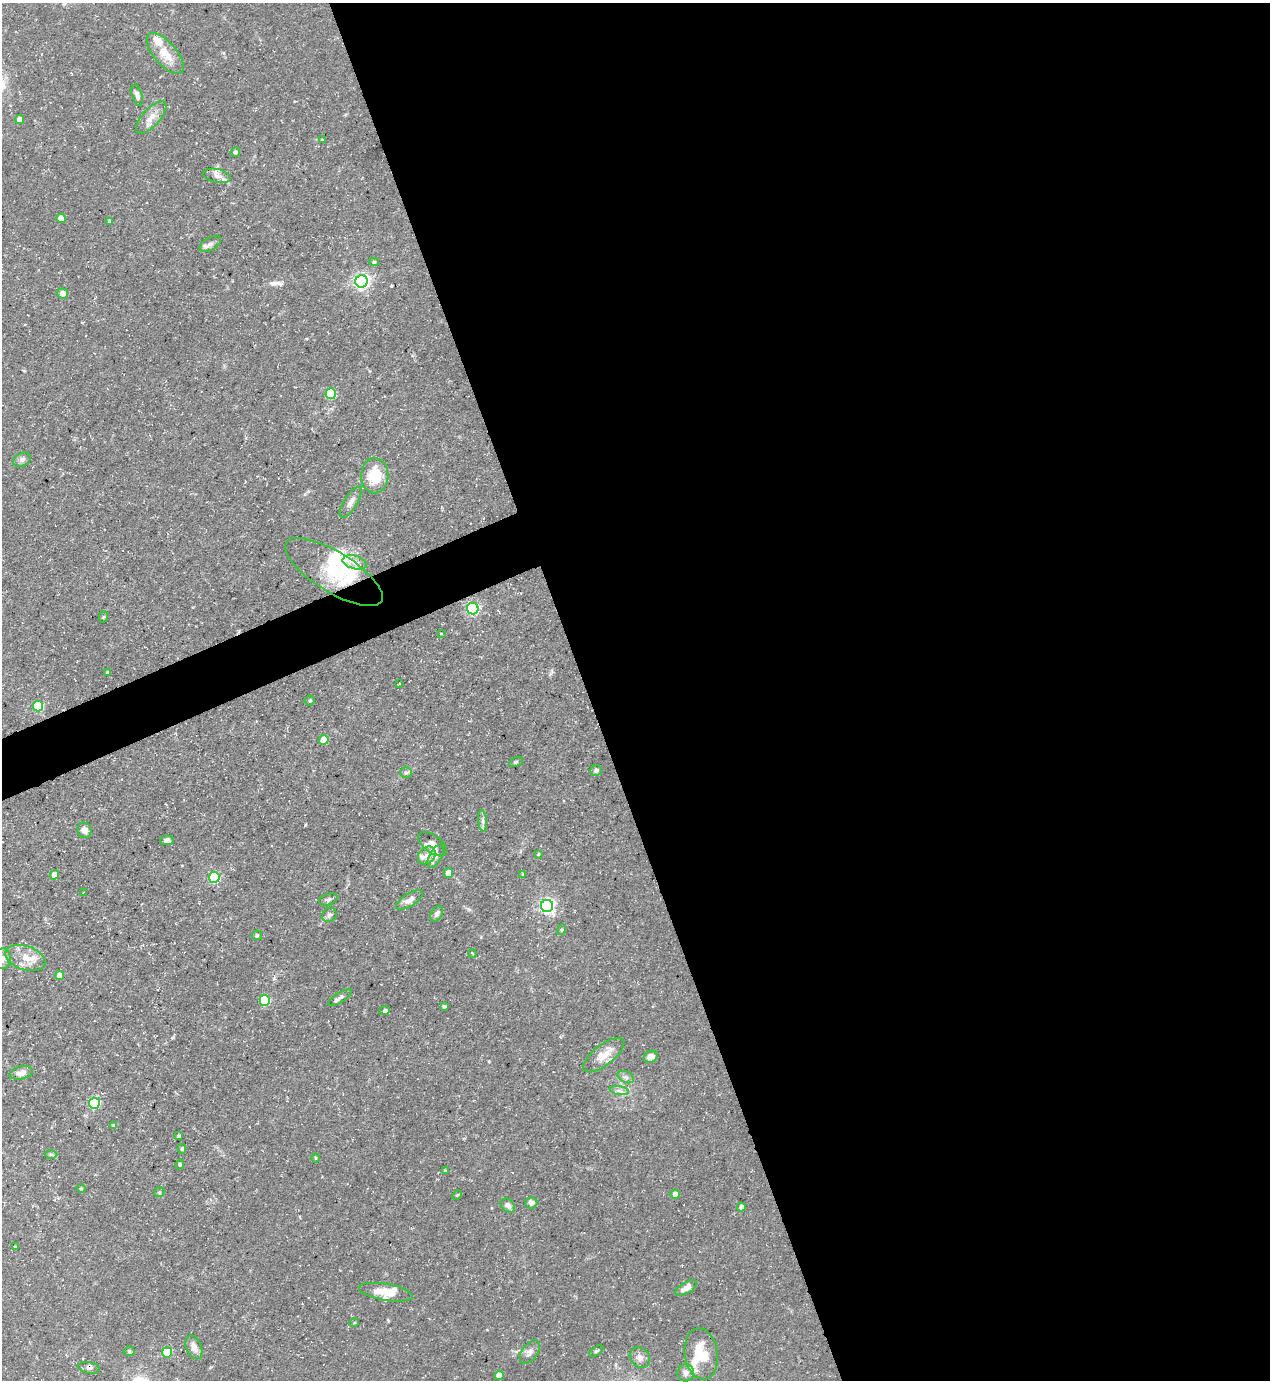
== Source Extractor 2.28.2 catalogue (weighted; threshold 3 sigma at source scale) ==
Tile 8 of 4 x 4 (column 4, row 2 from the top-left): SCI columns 4084-5351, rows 2759-4136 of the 5499 x 5515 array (HDU 1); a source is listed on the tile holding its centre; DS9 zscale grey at full resolution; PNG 1272 x 1382 px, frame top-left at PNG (2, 3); each listed source drawn as its Kron ellipse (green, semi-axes under 4 px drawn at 4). Shown black and unused: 56% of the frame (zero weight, under 3 of 5 exposures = <1% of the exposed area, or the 3 px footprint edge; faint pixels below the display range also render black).
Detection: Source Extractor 2.28.2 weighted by HDU 2 'WHT'; one run over the whole footprint, this tile lists its part. Background 0.0593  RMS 0.004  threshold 0.0181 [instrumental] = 3 sigma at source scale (4.5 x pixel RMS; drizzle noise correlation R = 1.50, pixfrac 1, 0.05/0.05 arcsec/px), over >= 5 px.
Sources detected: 102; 2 inside a brighter object's white glare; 1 cosmic-ray / hot-pixel residue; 1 long thin detection or spike segment (spike, bleed or trail) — neither listed nor drawn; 7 inside a brighter listed object's ellipse — not listed separately; the other 91 listed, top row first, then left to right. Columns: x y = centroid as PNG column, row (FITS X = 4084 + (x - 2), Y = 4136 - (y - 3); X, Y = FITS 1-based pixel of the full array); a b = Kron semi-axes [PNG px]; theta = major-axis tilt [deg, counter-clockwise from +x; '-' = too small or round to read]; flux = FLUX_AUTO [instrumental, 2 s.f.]
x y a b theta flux
165 53 25 11 -49 7.7
137 95 11 5 -73 1.8
151 117 20 9 48 4
20 119 4 4 - 3.7
322 140 4 4 - 0.54
235 152 5 4 - 0.98
217 176 14 6 -11 2.5
61 218 4 4 - 5.2
110 221 4 4 - 1.2
210 244 12 6 29 1.7
374 262 5 4 - 0.7
362 281 6 6 - 120
63 293 5 5 - 3
331 394 5 5 - 19
22 460 9 6 25 1.4
375 476 17 13 88 14
351 502 18 6 59 2.4
355 562 12 6 -15 3
334 572 56 20 -32 24
473 608 6 6 - 49
103 617 6 3 70 0.5
441 634 3 2 - 0.38
107 672 3 3 - 0.64
399 684 3 2 - 0.28
310 700 5 5 - 0.65
38 706 5 5 - 26
324 740 5 5 - 9.9
516 762 7 4 25 0.64
596 770 6 5 - 1.4
406 773 6 5 - 0.8
483 821 11 4 -85 1.2
84 830 8 7 - 2.3
167 840 6 5 - 1.4
432 844 16 8 -36 2.9
538 854 4 3 - 0.42
427 855 10 7 45 2.6
436 856 12 6 63 1.9
448 873 4 4 - 5.3
523 874 3 2 - 0.44
54 875 5 4 - 4.6
214 877 5 5 - 38
84 893 3 2 - 0.26
328 899 9 5 17 1.1
409 900 15 6 32 2.6
547 906 6 6 - 110
437 914 8 5 59 1.3
329 915 7 6 - 1.2
561 930 5 3 - 0.47
257 935 5 4 - 0.53
472 953 4 3 - 0.38
25 958 21 12 -18 6.5
3 959 10 8 89 2.3
59 975 4 4 - 2.7
340 997 14 5 32 1.4
265 1000 5 5 - 25
444 1006 4 3 - 0.69
385 1011 5 4 - 1.2
604 1055 25 10 38 6.4
651 1057 7 5 25 3
21 1073 12 6 13 2.7
626 1077 9 5 -24 1.2
619 1091 9 4 -9 1.3
94 1103 5 5 - 37
113 1126 4 3 - 0.93
179 1136 4 4 - 0.82
182 1149 5 4 - 0.91
51 1154 6 4 0 0.63
315 1158 5 3 - 0.4
180 1164 5 4 - 0.63
445 1171 3 2 - 0.44
81 1188 5 3 - 0.46
159 1192 5 4 - 0.57
675 1194 5 4 - 2.5
457 1195 5 3 - 0.38
531 1203 6 5 - 1.7
508 1205 8 6 -41 1.7
741 1207 4 4 - 1.8
15 1246 4 2 - 0.35
686 1288 12 5 30 2.4
386 1292 27 8 -10 6.2
354 1323 5 3 - 0.37
194 1347 12 7 -68 2.8
129 1351 5 5 - 0.57
596 1351 8 3 33 0.56
167 1352 5 5 - 18
530 1352 13 8 53 1.9
701 1354 26 16 -82 14
640 1357 11 9 -46 2.3
89 1368 11 5 -12 1.4
686 1373 8 8 - 2
499 1375 4 4 - 4.6
Overlapping masked pixels (flux is a lower limit): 1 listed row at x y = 334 572
Isophote crosses this tile's border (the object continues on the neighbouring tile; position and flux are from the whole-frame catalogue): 2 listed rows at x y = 3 959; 640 1357